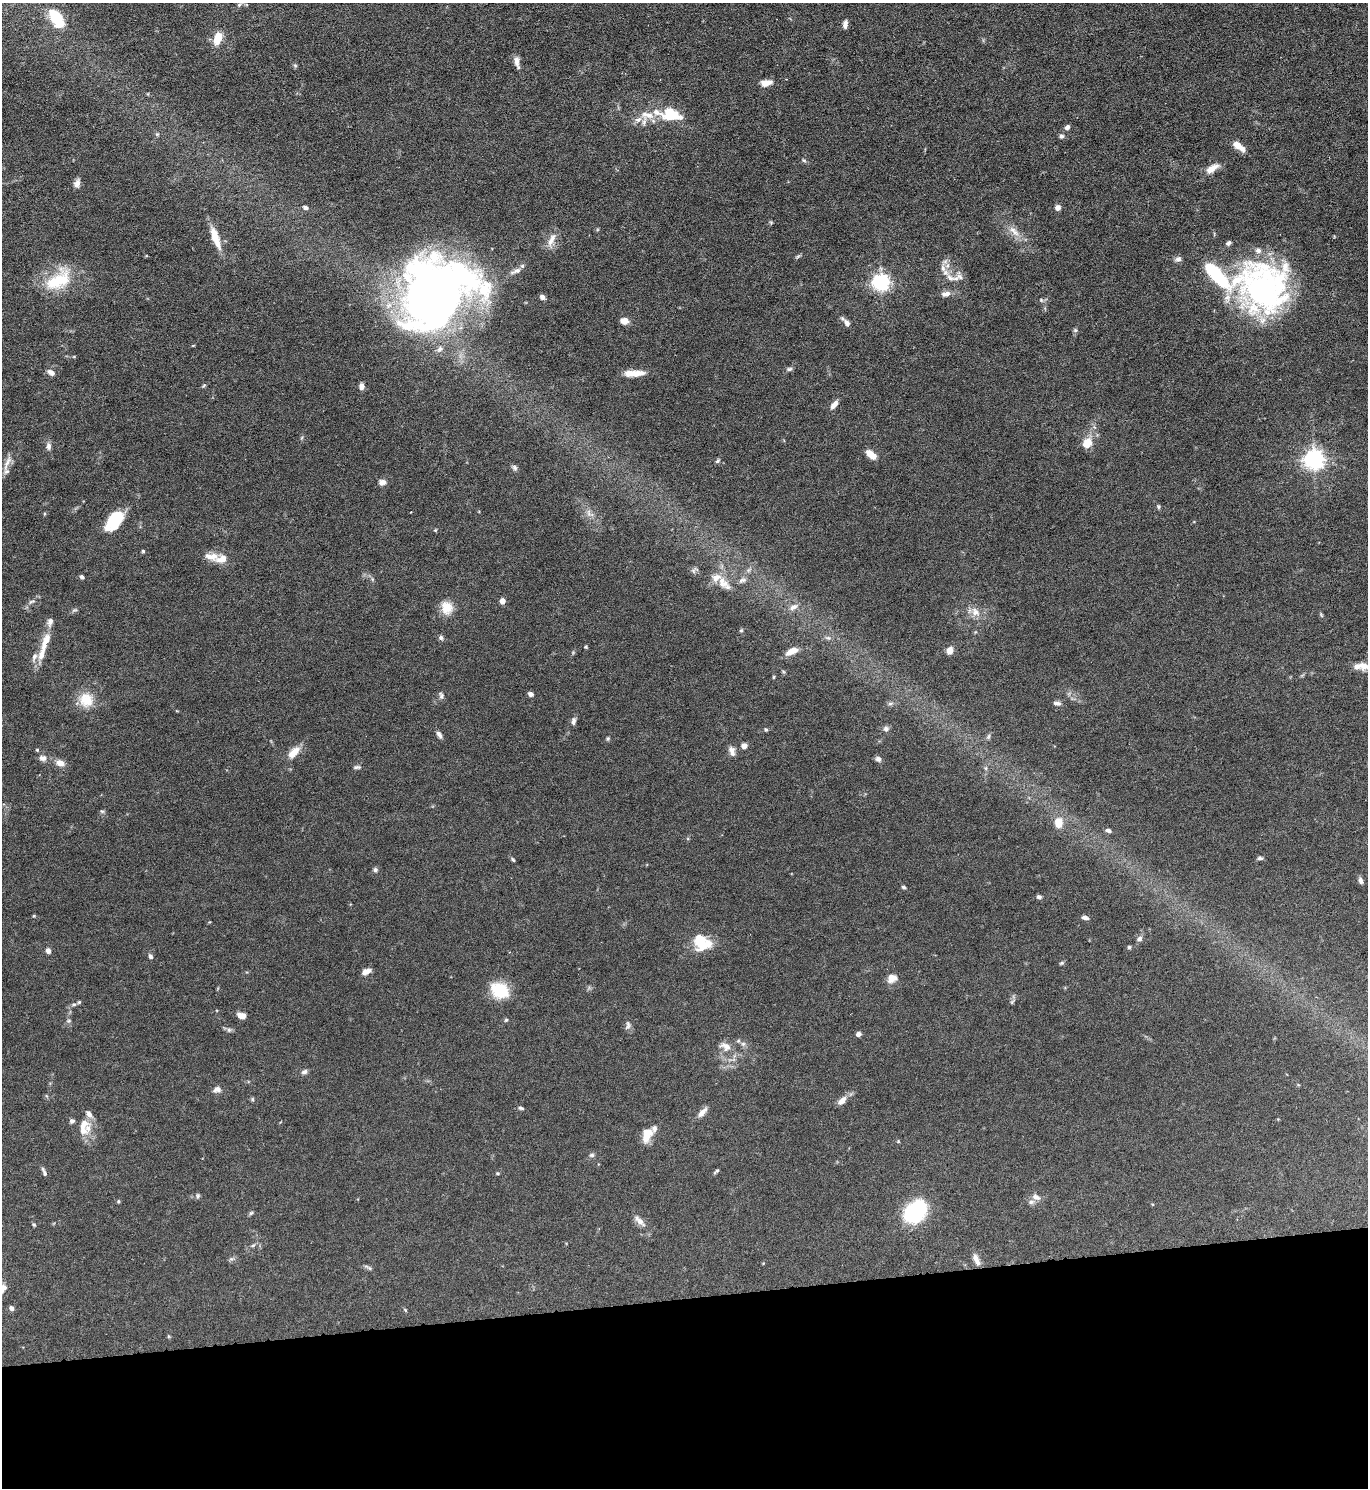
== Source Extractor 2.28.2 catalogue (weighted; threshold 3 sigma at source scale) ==
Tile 8 of 3 x 3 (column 2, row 3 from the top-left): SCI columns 1501-2866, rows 1-1486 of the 4445 x 4458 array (HDU 1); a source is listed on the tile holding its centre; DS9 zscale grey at full resolution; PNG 1370 x 1490 px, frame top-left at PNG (2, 3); no overlay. Shown black and unused: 13% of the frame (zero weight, under 5 of 9 exposures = <1% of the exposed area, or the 3 px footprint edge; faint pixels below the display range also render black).
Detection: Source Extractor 2.28.2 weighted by HDU 2 'WHT'; one run over the whole footprint, this tile lists its part. Background 0.0813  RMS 0.0041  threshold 0.0169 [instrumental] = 3 sigma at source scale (4.09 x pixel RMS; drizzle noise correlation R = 1.36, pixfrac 0.8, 0.05/0.05 arcsec/px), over >= 5 px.
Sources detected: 178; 1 too faint to see at this stretch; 3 inside a brighter object's white glare — not listed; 24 inside a brighter listed object's ellipse — not listed separately; the other 150 listed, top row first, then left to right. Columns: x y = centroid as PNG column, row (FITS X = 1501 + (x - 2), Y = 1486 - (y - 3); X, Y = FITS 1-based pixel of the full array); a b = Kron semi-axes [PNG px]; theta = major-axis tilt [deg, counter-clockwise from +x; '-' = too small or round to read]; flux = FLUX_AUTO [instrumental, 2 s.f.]
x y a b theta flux
56 18 21 11 -59 16
845 24 9 5 83 1.6
217 38 13 7 71 7.3
517 62 16 6 -79 2.3
295 66 6 5 - 0.58
766 83 12 7 10 3.4
671 115 27 15 -9 13
638 119 10 7 22 2
1067 127 6 5 - 1.3
157 134 6 4 -42 0.55
1061 136 6 6 - 1
1238 146 10 6 -43 4.5
804 160 6 5 - 0.6
1212 168 15 7 32 4.3
77 183 11 7 73 1.8
305 208 7 5 -21 1
1058 208 7 6 - 1.6
1014 231 20 8 -45 3.9
215 237 30 9 -71 6.6
551 240 21 7 65 3.3
798 256 8 3 19 0.6
1178 259 9 7 16 1.4
517 270 13 7 21 2
950 278 16 9 -38 3.4
58 280 37 20 33 18
881 282 6 6 - 140
1264 287 62 58 -35 100
946 294 12 7 9 2.1
435 295 73 57 36 320
542 297 6 5 - 1.4
1041 300 6 4 -46 0.56
624 321 9 7 -8 2.9
847 323 9 6 -54 1.8
1075 330 6 5 - 0.7
789 369 8 5 10 0.82
51 372 9 6 -28 2
634 373 25 7 2 5.2
204 385 7 4 58 0.51
362 386 6 5 - 2.2
834 405 12 6 52 2.2
1087 443 10 8 58 6.7
49 446 10 6 -87 1.5
871 455 12 6 -39 4.3
1314 459 7 7 - 230
717 461 7 4 42 0.65
7 463 27 7 67 3.3
515 468 8 6 -47 0.96
382 482 9 7 4 1.7
1158 507 5 5 - 0.63
589 513 15 8 -45 2.7
113 521 25 12 56 12
435 530 4 4 - 0.38
143 551 4 4 - 0.54
211 556 23 10 -3 4.1
694 570 11 6 52 1.1
82 577 6 4 -29 0.79
742 580 12 6 19 1.6
723 582 19 13 -58 6
502 601 4 4 - 4.4
31 602 9 5 23 0.94
794 607 14 7 29 2.2
447 608 16 14 -78 5.8
74 610 9 5 25 0.78
975 612 14 10 -45 3.6
1321 615 7 3 -54 0.49
741 630 6 4 67 0.52
441 638 6 6 - 1
828 638 7 5 -41 0.87
46 641 26 10 69 5.9
586 647 4 4 - 0.47
950 650 9 7 64 2.7
792 651 12 6 26 4.9
1363 666 13 9 -16 3.1
774 677 4 4 - 0.41
531 694 5 4 - 1.3
441 695 10 6 -63 1.1
86 700 20 19 - 8
890 703 8 4 8 0.82
1057 703 10 6 -7 1.3
573 721 10 6 82 1.2
766 729 5 5 - 0.6
886 729 7 7 - 1.2
439 735 9 5 -56 1.4
988 737 8 5 82 0.8
608 739 6 4 71 0.54
744 746 5 5 - 2.6
37 750 5 4 - 0.4
731 750 10 9 - 2.2
294 752 18 9 47 4.5
43 758 11 9 -15 1.8
878 759 7 6 - 1.4
60 763 11 7 -22 3.1
356 767 9 5 1 0.86
986 768 6 4 -89 0.66
102 811 7 4 -2 0.55
1059 823 11 8 -80 5.4
1108 830 7 5 -14 1.1
1260 858 8 5 -5 0.81
513 859 6 4 -50 0.55
375 870 6 5 - 0.89
1360 880 7 5 -74 1.4
903 887 5 4 - 0.66
1039 897 6 5 - 0.93
34 916 4 4 - 0.4
1085 918 8 4 -14 1.3
1139 939 7 6 - 1.3
704 945 25 13 30 8.3
1129 947 5 5 - 0.54
48 951 6 5 - 1.6
150 956 7 5 -65 0.93
1062 963 6 4 26 0.6
366 972 9 5 25 2.8
892 978 12 10 24 3.3
500 990 19 14 -29 15
1012 1002 9 4 57 0.74
74 1005 7 4 9 0.75
241 1015 8 5 -15 3.3
506 1020 5 5 - 0.51
69 1021 7 4 19 0.63
628 1025 12 7 82 1.3
229 1030 6 5 - 0.8
858 1034 5 5 - 1.6
743 1044 6 6 - 0.98
726 1046 17 10 -27 3.5
304 1072 8 6 19 1.2
217 1089 11 8 16 1.7
252 1099 6 4 -72 0.49
842 1101 12 7 46 2.9
521 1108 7 4 -11 0.74
702 1112 16 7 46 2.4
83 1126 25 15 84 7
647 1132 12 9 -7 3.7
898 1141 6 3 -73 0.37
592 1155 7 5 14 0.84
716 1171 8 4 40 0.65
45 1173 7 5 -73 0.71
497 1173 4 3 - 0.38
197 1196 8 4 -83 0.63
1036 1197 11 7 -24 2
118 1201 5 4 - 0.5
915 1212 19 13 45 50
251 1213 7 4 44 0.59
639 1221 20 7 -44 2.6
34 1225 5 4 - 0.48
253 1245 7 4 36 0.66
976 1259 16 7 -67 2.5
368 1267 12 4 -30 0.88
3 1288 11 8 69 2.2
11 1308 6 5 - 1
405 1310 5 4 - 0.43
Isophote crosses this tile's border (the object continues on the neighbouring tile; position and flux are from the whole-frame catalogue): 1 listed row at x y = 3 1288